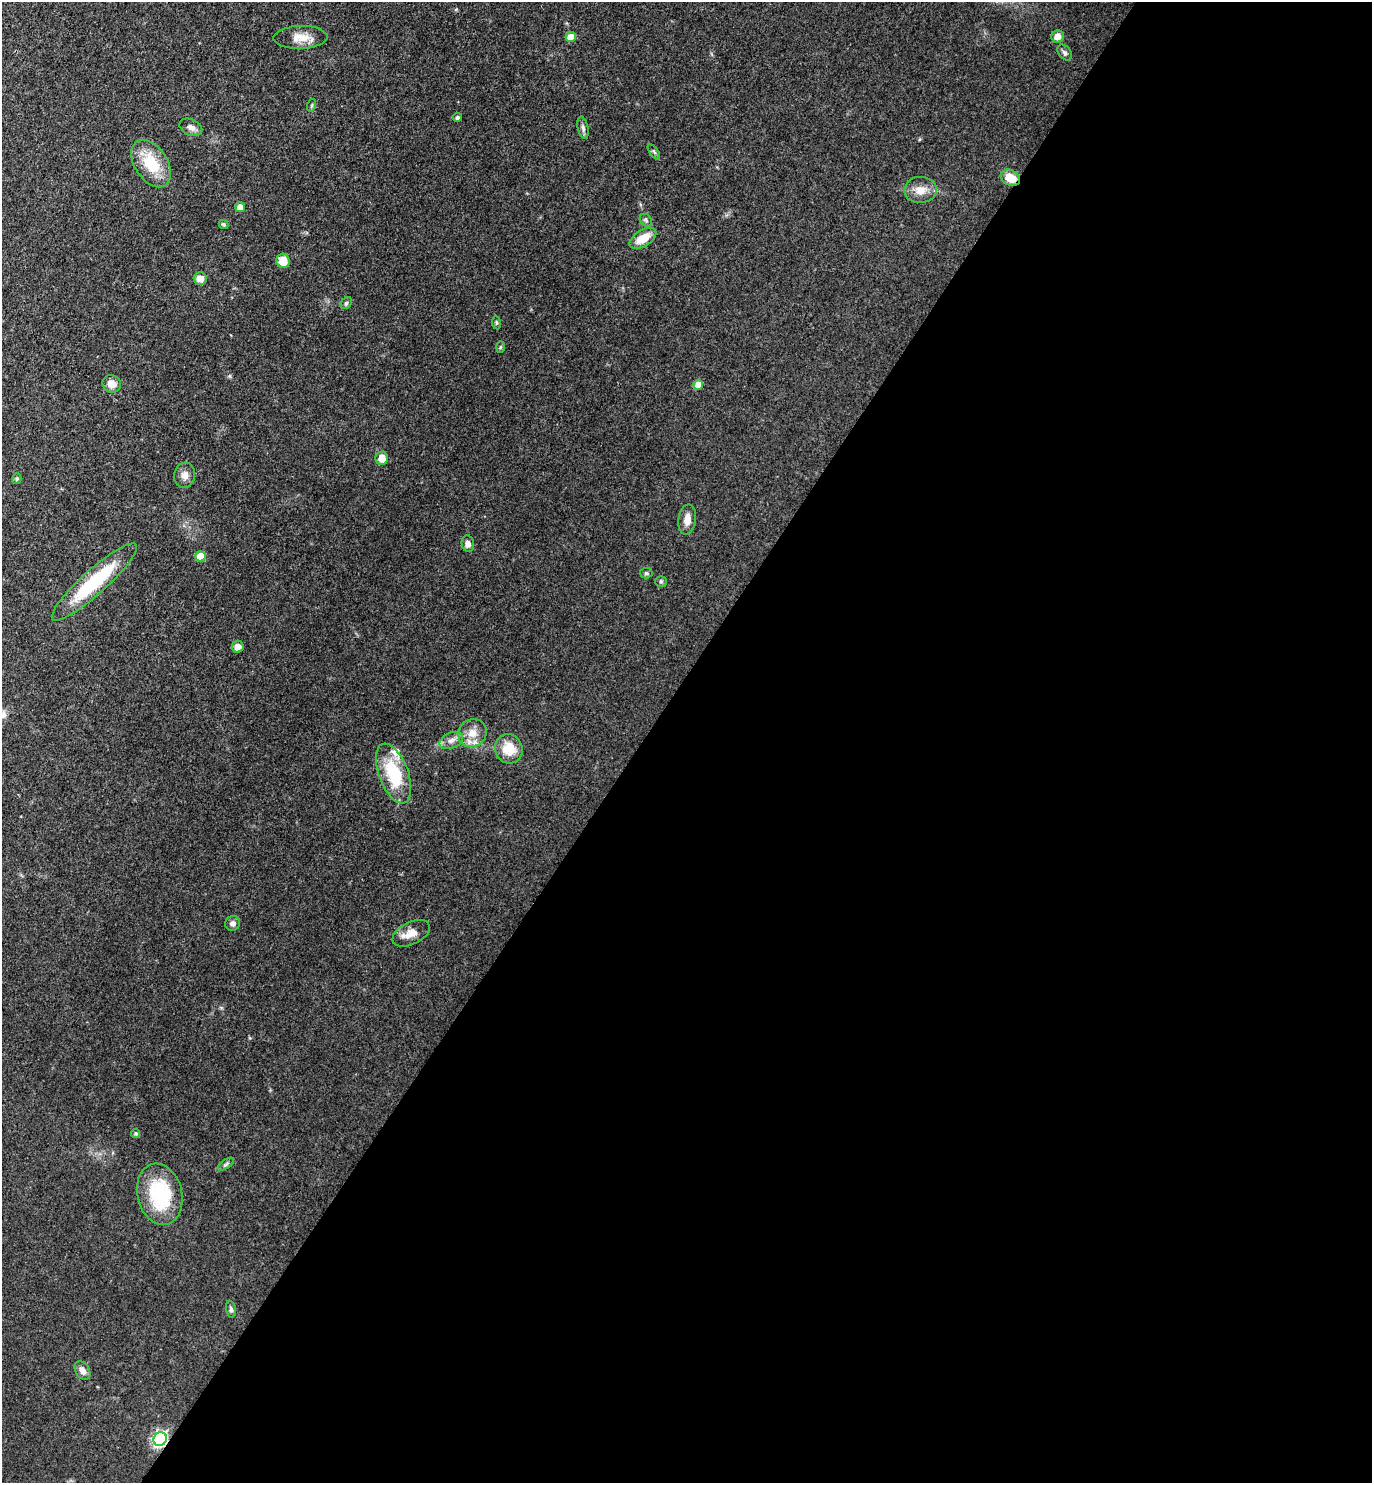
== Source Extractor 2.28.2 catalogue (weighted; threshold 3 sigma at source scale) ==
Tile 12 of 4 x 4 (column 4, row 3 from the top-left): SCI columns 4266-5635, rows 1482-2962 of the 5930 x 5925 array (HDU 1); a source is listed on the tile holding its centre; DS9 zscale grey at full resolution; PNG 1374 x 1485 px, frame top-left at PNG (2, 2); each listed source drawn as its Kron ellipse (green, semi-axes under 4 px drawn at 4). Shown black and unused: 53% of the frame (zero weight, under 3 of 4 exposures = <1% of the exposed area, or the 3 px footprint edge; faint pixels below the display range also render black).
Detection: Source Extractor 2.28.2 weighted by HDU 2 'WHT'; one run over the whole footprint, this tile lists its part. Background 0.0881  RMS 0.0073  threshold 0.033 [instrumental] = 3 sigma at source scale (4.5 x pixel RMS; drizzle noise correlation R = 1.50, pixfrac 1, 0.05/0.05 arcsec/px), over >= 5 px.
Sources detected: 47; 2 inside a brighter listed object's ellipse — not listed separately; the other 45 listed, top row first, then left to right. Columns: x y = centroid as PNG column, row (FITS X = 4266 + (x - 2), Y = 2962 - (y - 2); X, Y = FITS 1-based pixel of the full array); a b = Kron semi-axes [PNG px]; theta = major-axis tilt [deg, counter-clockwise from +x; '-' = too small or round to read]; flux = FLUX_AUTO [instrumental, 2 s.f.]
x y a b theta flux
1058 36 6 6 - 6.8
300 37 27 11 1 10
571 37 5 5 - 15
1065 53 9 6 -50 1.9
312 105 6 4 72 0.94
457 117 4 4 - 1.5
191 127 12 8 -25 3.7
583 128 11 5 -77 2.2
654 152 9 4 -54 1.3
151 164 26 16 -57 26
1010 178 10 7 -28 11
920 190 16 13 2 8.8
240 207 5 5 - 8.7
646 220 7 5 -47 1.5
224 224 5 4 - 1.3
643 238 15 8 32 13
283 261 7 7 - 11
200 279 6 6 - 6.3
346 303 6 5 - 1.4
496 323 6 3 -82 0.84
500 347 6 4 88 0.9
112 384 9 8 - 6.3
698 385 5 5 - 11
382 458 6 6 - 8.2
185 475 13 10 84 4.8
17 479 5 4 - 1.2
687 519 15 8 82 6.4
468 544 8 6 -78 3.6
200 556 5 5 - 20
646 573 6 5 - 1.3
94 582 56 12 42 48
661 582 6 5 - 1.2
238 647 6 5 - 5.7
472 733 15 13 40 9.3
451 740 12 7 24 4.3
509 749 15 13 -66 16
394 773 31 14 -70 39
233 923 8 7 - 2.7
411 933 20 11 26 8.1
136 1133 5 4 - 1.3
226 1164 9 4 35 1.6
160 1194 31 22 -77 49
231 1309 9 5 -78 1.5
82 1371 10 7 -59 3.9
160 1439 7 6 - 180
Overlapping masked pixels (flux is a lower limit): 2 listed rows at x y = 1010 178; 160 1439